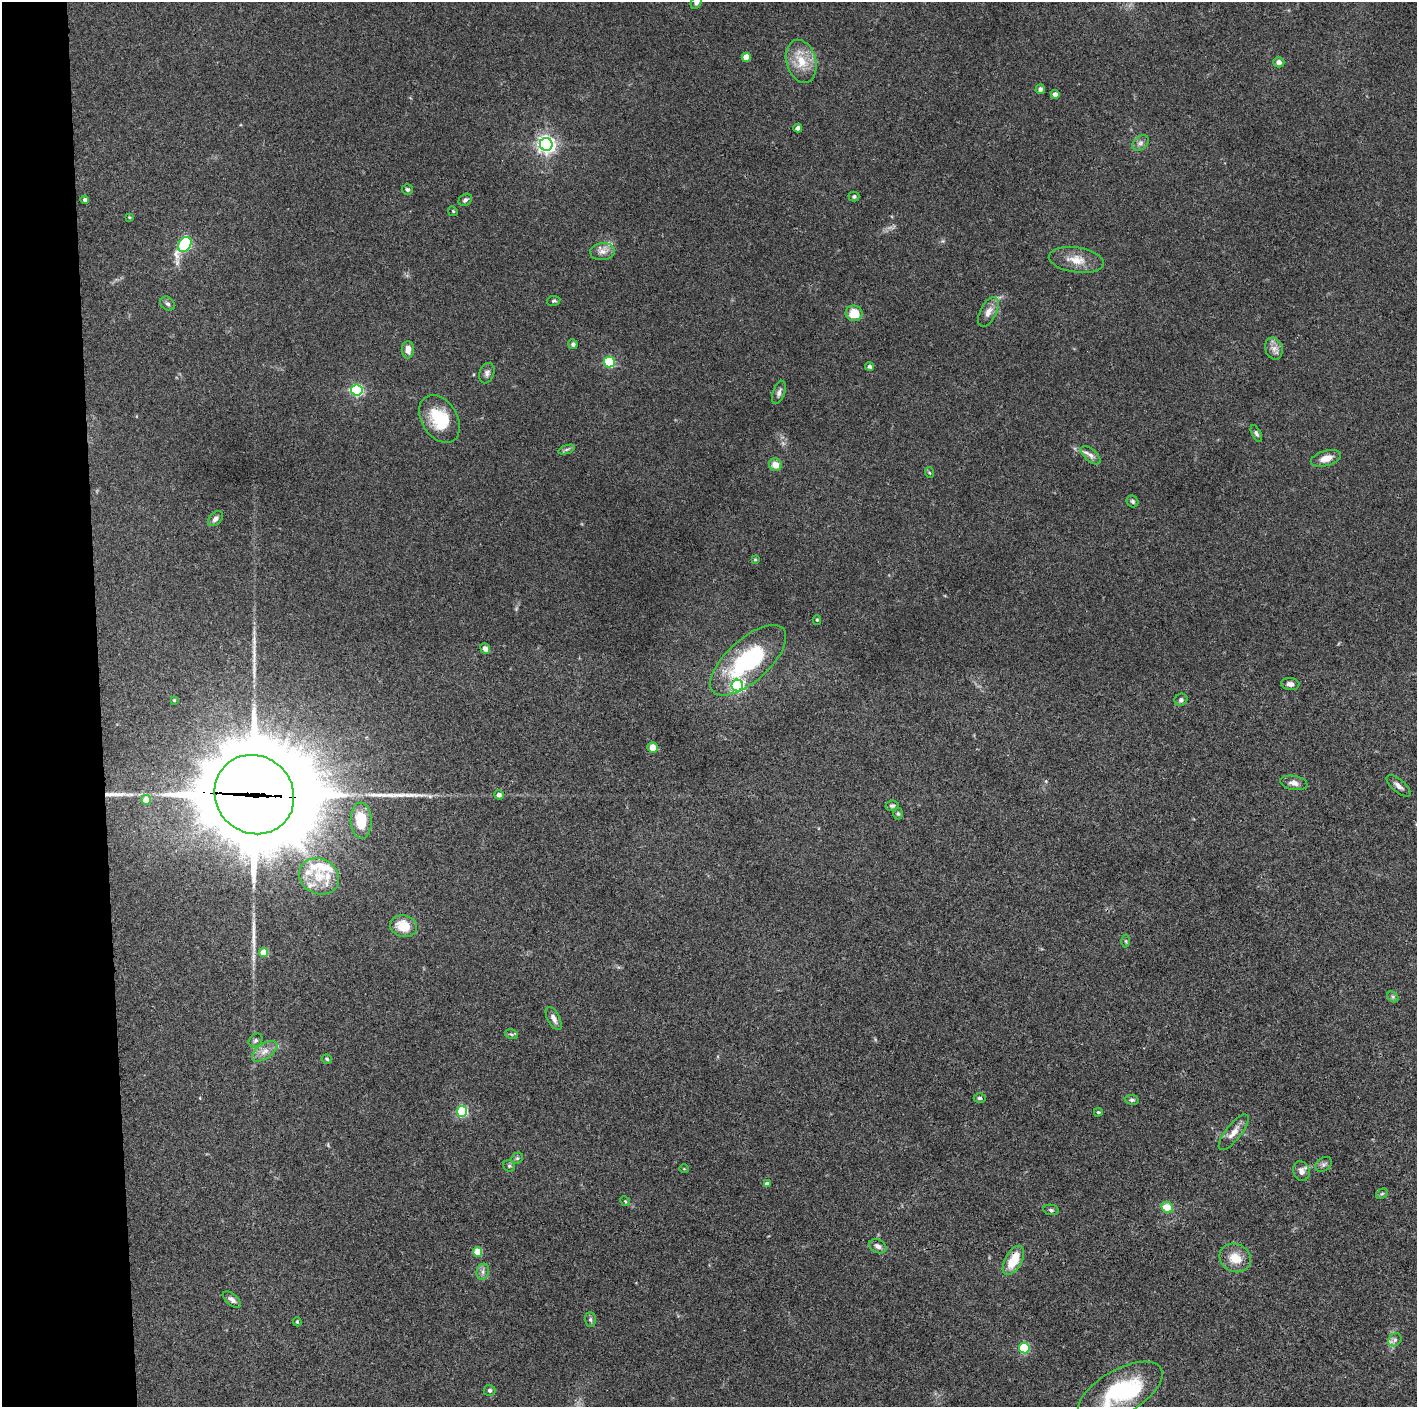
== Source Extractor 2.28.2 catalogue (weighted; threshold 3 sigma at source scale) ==
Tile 4 of 3 x 3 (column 1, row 2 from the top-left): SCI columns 1-1415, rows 1408-2812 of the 4244 x 4223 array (HDU 1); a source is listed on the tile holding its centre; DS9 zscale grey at full resolution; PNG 1419 x 1409 px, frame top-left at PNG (2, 2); each listed source drawn as its Kron ellipse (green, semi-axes under 4 px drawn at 4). Shown black and unused: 7% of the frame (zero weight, under 3 of 4 exposures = <1% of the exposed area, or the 3 px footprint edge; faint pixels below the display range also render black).
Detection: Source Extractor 2.28.2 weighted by HDU 2 'WHT'; one run over the whole footprint, this tile lists its part. Background 0.0731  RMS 0.0055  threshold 0.0249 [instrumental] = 3 sigma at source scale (4.5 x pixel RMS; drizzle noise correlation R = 1.50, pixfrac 1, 0.05/0.05 arcsec/px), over >= 5 px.
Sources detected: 104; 3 inside a brighter object's white glare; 5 long thin detections or spike segments (spike, bleed or trail) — neither listed nor drawn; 3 inside a brighter listed object's ellipse — not listed separately; the other 93 listed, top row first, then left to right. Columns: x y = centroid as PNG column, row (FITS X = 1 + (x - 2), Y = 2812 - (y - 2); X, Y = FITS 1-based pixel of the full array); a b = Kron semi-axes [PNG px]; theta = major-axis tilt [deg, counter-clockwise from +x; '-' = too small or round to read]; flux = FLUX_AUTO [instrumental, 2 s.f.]
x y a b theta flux
696 2 7 5 60 1.7
746 57 4 4 - 8.5
801 61 22 15 -75 12
1279 62 5 5 - 2.8
1040 89 5 4 - 1.8
1055 94 4 4 - 2.9
798 128 4 4 - 2.8
1141 143 9 6 41 1.9
546 144 6 6 - 240
407 189 5 5 - 1.1
854 196 5 5 - 1
85 200 4 4 - 1.5
465 200 7 5 34 1.3
453 211 5 4 - 0.64
129 217 4 3 - 0.54
185 244 8 6 57 67
602 252 12 8 5 3.7
1076 260 28 12 -9 8.9
554 301 7 5 11 0.99
168 304 8 6 -42 1.4
988 312 16 8 64 4.2
854 313 8 8 - 10
573 344 5 4 - 1.4
1274 349 11 8 -70 3.3
408 350 9 6 90 3.8
609 362 5 5 - 50
869 366 4 4 - 1.2
487 373 10 7 71 2.1
357 390 6 5 - 71
779 392 12 6 70 2
440 419 26 18 -58 24
1256 433 9 4 -63 1.3
566 449 9 4 19 1.2
1091 455 12 6 -42 2.5
1326 458 15 7 15 5.1
775 465 6 6 - 5.7
930 473 5 3 - 0.57
1132 501 6 5 - 1
215 519 9 5 45 2
755 559 4 3 - 0.53
817 620 5 4 - 0.71
485 649 5 4 - 2.8
748 660 47 21 42 59
1290 684 9 6 -5 2.1
737 686 6 6 - 110
174 700 3 3 - 0.63
1181 700 6 6 - 1.3
653 747 5 5 - 6.1
1294 783 13 7 -10 3
1398 786 15 6 -40 2.6
254 795 41 38 -43 11000
499 795 5 4 - 2.2
146 800 5 4 - 6.8
892 806 7 5 8 1.1
898 814 6 5 - 0.84
361 821 18 10 -87 14
319 876 20 17 -27 15
404 926 13 11 -12 12
1126 941 6 4 -88 0.76
263 953 4 4 - 10
1393 997 6 4 -46 1
554 1018 12 6 -63 3.1
511 1034 7 4 -11 0.95
256 1040 8 6 43 1.2
265 1051 14 7 35 4.2
327 1059 5 4 - 0.74
980 1098 6 4 1 1
1132 1100 7 4 -8 1.1
462 1111 5 5 - 56
1098 1112 4 3 - 0.66
1234 1132 22 7 52 5.4
517 1158 6 5 - 1
1323 1164 9 6 35 1.5
509 1166 6 5 - 0.89
684 1169 5 3 - 0.42
1301 1171 10 8 -69 3.1
767 1184 4 4 - 2.1
1382 1194 6 4 29 0.83
625 1201 5 4 - 0.64
1167 1207 6 5 - 10
1051 1210 8 5 -11 1.1
878 1246 9 6 -28 2.4
478 1252 5 4 - 16
1235 1258 16 13 -27 9
1013 1260 16 8 61 13
483 1272 8 6 72 1.9
232 1299 11 5 -39 2.1
590 1320 7 5 -88 1.2
297 1322 4 3 - 0.55
1395 1340 7 6 - 1.7
1024 1348 5 5 - 34
489 1390 6 5 - 1.3
1120 1392 47 22 30 52
Overlapping masked pixels (flux is a lower limit): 2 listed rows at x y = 254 795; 1013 1260
Isophote crosses this tile's border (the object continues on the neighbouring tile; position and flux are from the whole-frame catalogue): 2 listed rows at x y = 696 2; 1120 1392